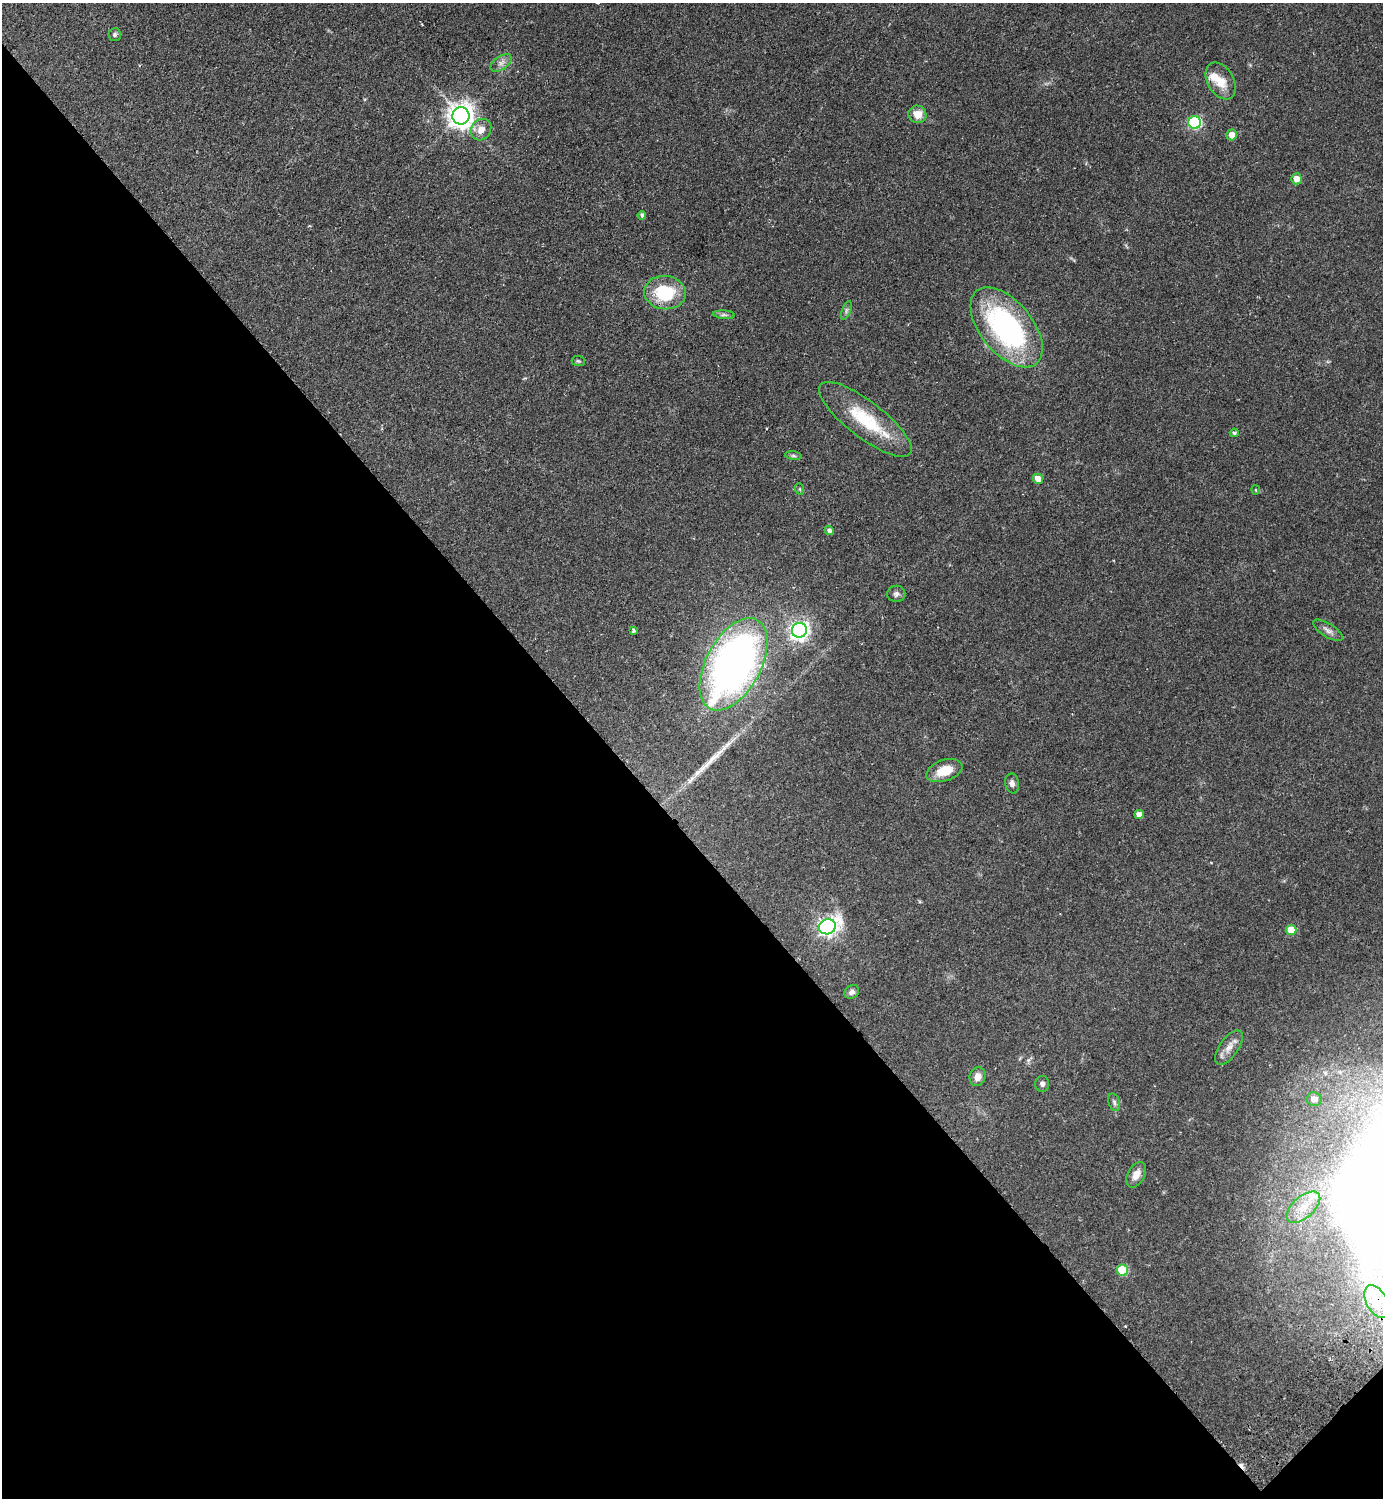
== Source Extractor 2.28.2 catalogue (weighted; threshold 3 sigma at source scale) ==
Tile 14 of 4 x 4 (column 2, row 4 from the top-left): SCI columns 1724-3104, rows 45-1540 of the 6069 x 6073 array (HDU 1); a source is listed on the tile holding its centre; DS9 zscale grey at full resolution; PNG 1385 x 1500 px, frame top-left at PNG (2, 3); each listed source drawn as its Kron ellipse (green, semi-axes under 4 px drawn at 4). Shown black and unused: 45% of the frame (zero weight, under 2 of 3 exposures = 3% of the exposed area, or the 3 px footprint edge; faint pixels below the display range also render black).
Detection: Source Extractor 2.28.2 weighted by HDU 2 'WHT'; one run over the whole footprint, this tile lists its part. Background 0.142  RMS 0.0068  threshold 0.0305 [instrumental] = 3 sigma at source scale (4.5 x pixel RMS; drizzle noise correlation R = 1.50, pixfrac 1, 0.05/0.05 arcsec/px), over >= 5 px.
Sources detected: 47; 2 cosmic-ray / hot-pixel residue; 1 long thin detection or spike segment (spike, bleed or trail) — neither listed nor drawn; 2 inside a brighter listed object's ellipse — not listed separately; the other 42 listed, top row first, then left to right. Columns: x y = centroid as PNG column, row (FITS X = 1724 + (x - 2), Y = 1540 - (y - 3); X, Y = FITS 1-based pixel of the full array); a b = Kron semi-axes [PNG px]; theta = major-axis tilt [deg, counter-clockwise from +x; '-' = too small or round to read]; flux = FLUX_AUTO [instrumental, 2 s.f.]
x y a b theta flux
115 35 6 6 - 1.7
501 63 12 6 34 3.3
1221 81 20 13 -60 11
917 114 9 8 - 7.9
461 116 8 8 - 660
1195 123 6 6 - 80
481 130 11 9 53 6.5
1232 135 5 5 - 7.1
1296 179 5 5 - 6.7
642 215 4 4 - 1.5
665 293 21 16 -6 32
846 310 10 3 69 1.3
724 315 11 4 -4 1.7
1007 327 47 26 -51 130
578 361 6 5 - 1
865 419 57 18 -38 37
1234 433 4 3 - 1.2
793 456 8 4 -8 1.2
1038 479 5 5 - 6.8
800 489 6 3 -71 0.71
1256 490 4 4 - 0.71
829 531 5 4 - 2
896 594 9 8 - 2.1
633 630 3 3 - 2.5
799 630 7 7 - 320
1328 630 17 6 -31 3.4
733 664 50 27 62 340
944 771 19 10 18 12
1012 783 10 7 -81 2.6
1139 814 5 4 - 4.7
827 927 8 7 - 300
1291 930 5 5 - 14
852 992 8 6 38 2.5
1229 1047 20 9 55 6.4
978 1077 9 8 - 5.1
1042 1084 8 7 - 2
1314 1099 7 7 - 5.5
1114 1102 9 5 -72 1.7
1136 1175 14 8 61 5.6
1303 1207 20 10 41 12
1122 1270 6 5 - 26
1377 1301 18 10 -63 9
Overlapping masked pixels (flux is a lower limit): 1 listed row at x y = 1377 1301